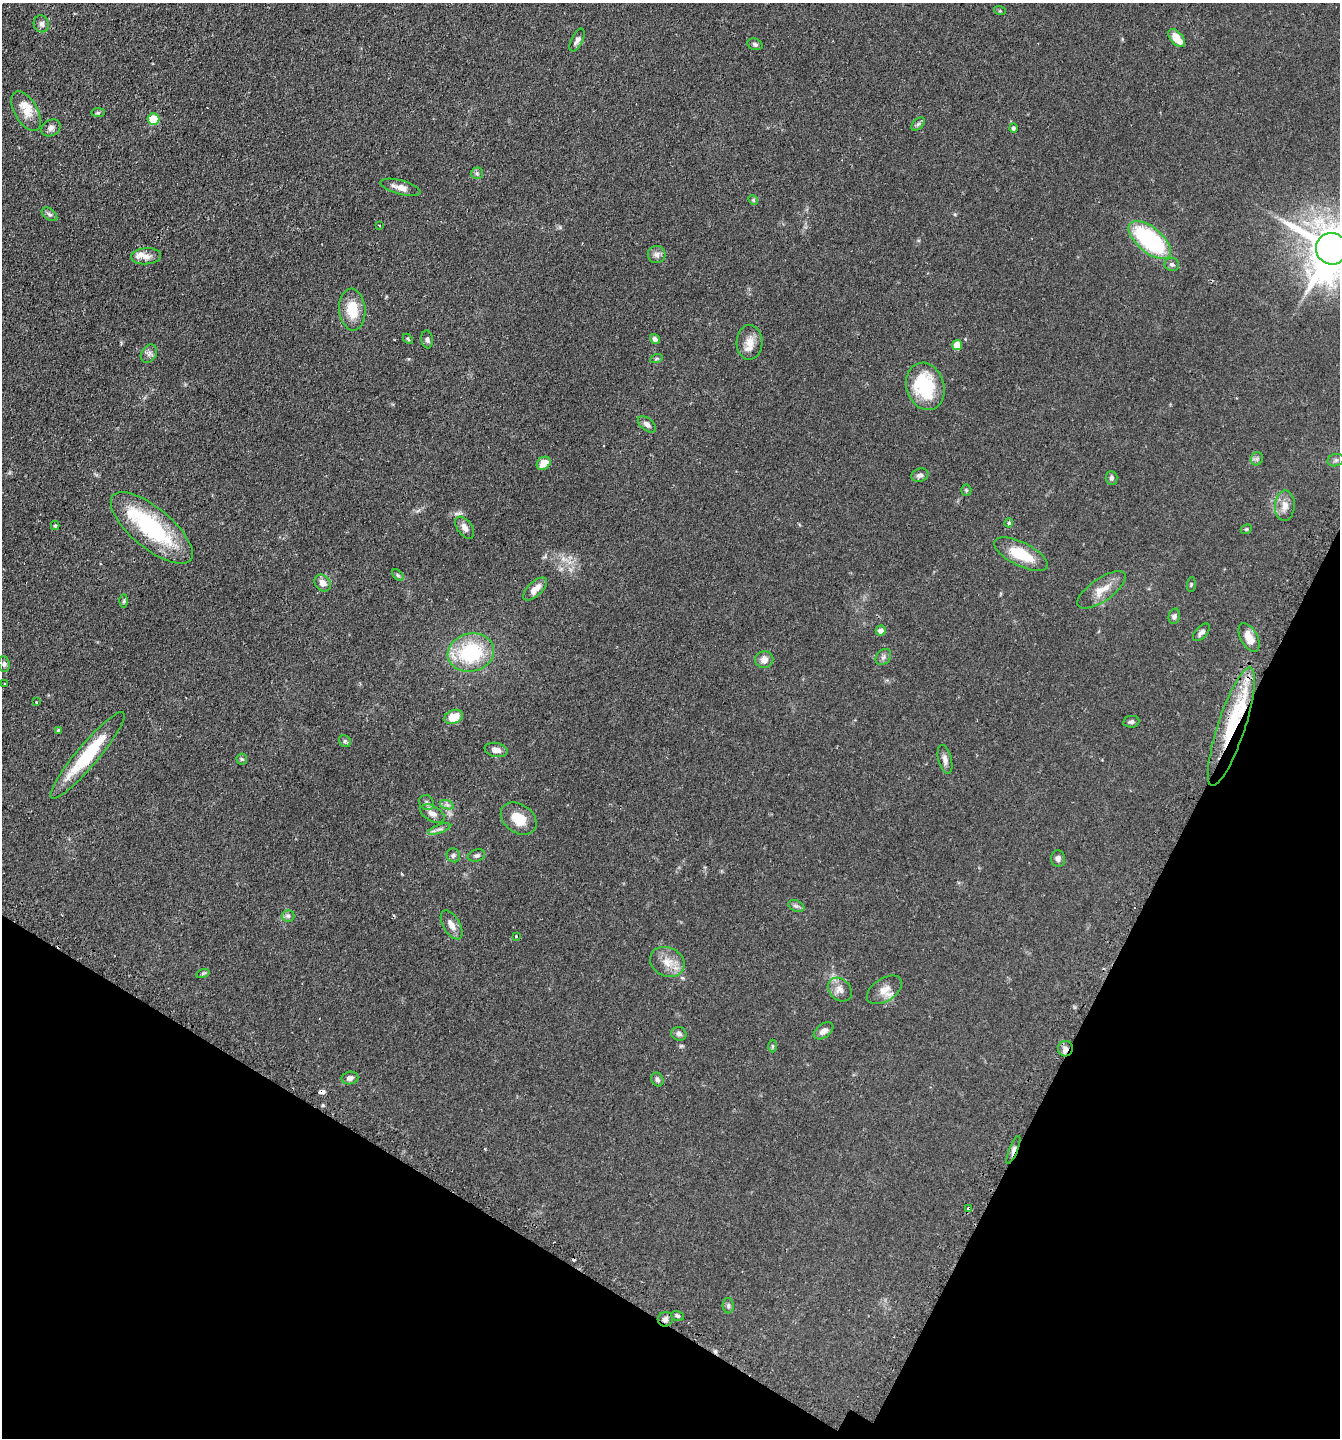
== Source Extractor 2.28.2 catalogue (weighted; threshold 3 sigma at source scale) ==
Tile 15 of 4 x 4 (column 3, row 4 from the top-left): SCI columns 2854-4191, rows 45-1480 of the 5845 x 5832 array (HDU 1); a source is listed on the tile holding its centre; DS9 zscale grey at full resolution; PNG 1342 x 1440 px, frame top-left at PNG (2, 3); each listed source drawn as its Kron ellipse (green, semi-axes under 4 px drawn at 4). Shown black and unused: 23% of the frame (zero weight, under 2 of 3 exposures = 4% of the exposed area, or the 3 px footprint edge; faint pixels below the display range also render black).
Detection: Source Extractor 2.28.2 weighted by HDU 2 'WHT'; one run over the whole footprint, this tile lists its part. Background 0.0788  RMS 0.0065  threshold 0.0291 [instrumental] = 3 sigma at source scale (4.5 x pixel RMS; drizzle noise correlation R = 1.50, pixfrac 1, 0.05/0.05 arcsec/px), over >= 5 px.
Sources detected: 105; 5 cosmic-ray / hot-pixel residue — neither listed nor drawn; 4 inside a brighter listed object's ellipse — not listed separately; the other 96 listed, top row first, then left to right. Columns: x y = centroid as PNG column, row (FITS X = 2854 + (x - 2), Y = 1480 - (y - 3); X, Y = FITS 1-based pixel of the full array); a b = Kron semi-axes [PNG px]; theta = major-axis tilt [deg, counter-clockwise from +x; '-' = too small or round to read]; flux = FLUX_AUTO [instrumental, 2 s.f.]
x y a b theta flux
1000 11 6 4 -18 0.65
41 24 8 7 - 2.4
1177 38 11 6 -50 9.4
577 40 12 5 63 2.3
755 44 8 5 -21 1.4
26 111 22 11 -60 8.2
98 113 7 4 1 1
154 119 6 5 - 21
918 124 8 5 45 1.3
51 128 10 8 31 2.4
1013 128 4 4 - 1.5
477 173 6 6 - 1.3
400 187 21 7 -15 5.2
753 200 5 4 - 0.74
49 214 9 5 -36 1.6
379 225 3 2 - 0.4
1150 240 26 12 -40 74
1332 249 16 15 - 3200
657 254 9 8 - 2.7
146 256 15 8 3 4.5
1172 264 7 6 - 1.6
352 310 21 13 -86 16
408 339 6 3 -46 0.73
427 339 9 6 -81 1.5
655 339 5 4 - 2.3
749 342 17 13 88 7.1
957 345 5 5 - 9
149 354 10 7 56 2.5
656 359 6 4 19 0.92
925 386 24 19 -73 38
647 424 10 6 -38 2.8
1257 459 7 6 - 1.5
1336 460 8 6 16 1.7
544 463 7 6 - 7.3
920 475 8 6 18 2.2
1112 478 7 6 - 1.6
966 490 5 5 - 0.82
1285 506 15 10 88 5.3
1009 523 4 3 - 1.8
55 525 4 4 - 0.89
152 528 50 20 -40 63
465 528 12 7 -54 3.5
1246 529 6 4 22 0.85
1021 554 29 11 -26 20
398 575 7 4 -45 1
323 583 9 7 -49 4.2
1191 584 7 3 85 0.64
535 589 15 7 43 5.6
1101 590 28 11 35 9.4
124 601 6 4 89 0.97
1174 616 8 5 76 1.7
881 631 5 5 - 4
1201 632 11 5 47 2.2
1249 638 15 8 -62 7.6
471 653 23 19 12 45
883 657 9 6 49 1.9
764 660 9 8 - 4
4 664 8 5 -83 1.6
5 684 3 2 - 0.84
36 702 2 2 - 0.47
454 717 9 6 21 10
1131 722 8 5 9 1.6
1231 727 62 13 72 44
59 731 4 3 - 1.4
345 741 6 5 - 1.2
496 750 11 7 -11 4
87 755 56 11 50 38
242 759 5 5 - 1
945 759 15 6 -76 3
427 803 8 7 - 1.7
447 805 7 4 -19 1.5
432 814 13 7 -28 3.8
519 819 19 14 -35 14
439 829 12 4 20 1.9
453 855 7 6 - 1.6
476 855 9 6 16 1.7
1058 859 8 7 - 2.1
796 906 8 5 -25 1.6
288 916 6 6 - 1.4
451 925 16 8 -60 4.8
516 936 3 3 - 0.99
667 962 18 14 -24 9.1
203 973 7 4 19 0.82
840 990 13 10 -43 4.9
884 990 20 11 33 6.6
824 1031 11 6 36 3.5
679 1034 8 6 -21 1.8
772 1046 6 4 -90 0.83
1065 1049 8 7 - 2.8
350 1078 8 6 10 2.3
657 1079 7 6 - 1.5
1013 1150 15 4 68 2.5
969 1209 4 3 - 7.1
728 1306 8 5 -89 1.4
678 1316 6 5 - 1.2
665 1319 7 7 - 2.4
Overlapping masked pixels (flux is a lower limit): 5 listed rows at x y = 1231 727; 1065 1049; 1013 1150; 969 1209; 665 1319
Isophote crosses this tile's border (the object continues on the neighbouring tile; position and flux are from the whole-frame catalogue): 1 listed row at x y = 1332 249